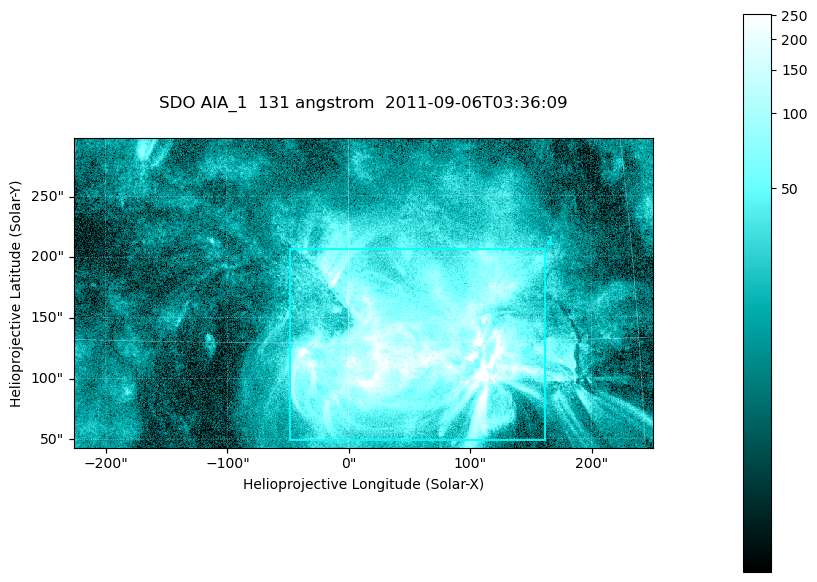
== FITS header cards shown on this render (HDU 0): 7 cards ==
TELESCOP= 'SDO     '           /
INSTRUME= 'AIA_1   '           /
WAVELNTH=                  131 /
WAVEUNIT= 'angstrom'           /
DATE-OBS= '2011-09-06T03:36:09.62' /
CTYPE1  = 'HPLN-TAN'           /
CTYPE2  = 'HPLT-TAN'           /

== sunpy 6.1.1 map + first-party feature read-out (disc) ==
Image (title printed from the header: SDO AIA_1  131 angstrom  2011-09-06T03:36:09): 794 x 424 px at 0.601 arcsec/px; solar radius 952 arcsec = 1584 px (partial field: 4.3% of the solar disc is inside the frame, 100% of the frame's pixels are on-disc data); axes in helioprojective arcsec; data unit not stated in the header (colour bar unlabelled)
Pointing: header CRPIX1/2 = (2043.22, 2045.61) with CRVAL1/2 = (0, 0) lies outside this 794 x 424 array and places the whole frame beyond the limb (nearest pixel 1.29 R_sun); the SolarSoft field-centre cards XCEN/YCEN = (12.14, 170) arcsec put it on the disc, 1618 arcsec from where CRPIX/CRVAL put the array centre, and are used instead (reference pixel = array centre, CRVAL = XCEN/YCEN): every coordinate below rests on XCEN/YCEN
Orientation: roll -0.139 deg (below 1 deg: not rotated)
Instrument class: DISC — disc imager (sunpy class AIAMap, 131 A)
Bright regions (active regions / flare kernels): reference = the on-disc median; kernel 7 px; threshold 5 sigma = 62.5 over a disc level ~15.1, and >= 1.15x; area >= 336 px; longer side >= 5 px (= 3 arcsec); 1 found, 1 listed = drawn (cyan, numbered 1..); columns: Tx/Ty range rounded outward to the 2 arcsec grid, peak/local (2 s.f.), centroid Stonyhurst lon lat
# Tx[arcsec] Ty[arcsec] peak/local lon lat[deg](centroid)
1 -50..162 48..206 48 +3 +15